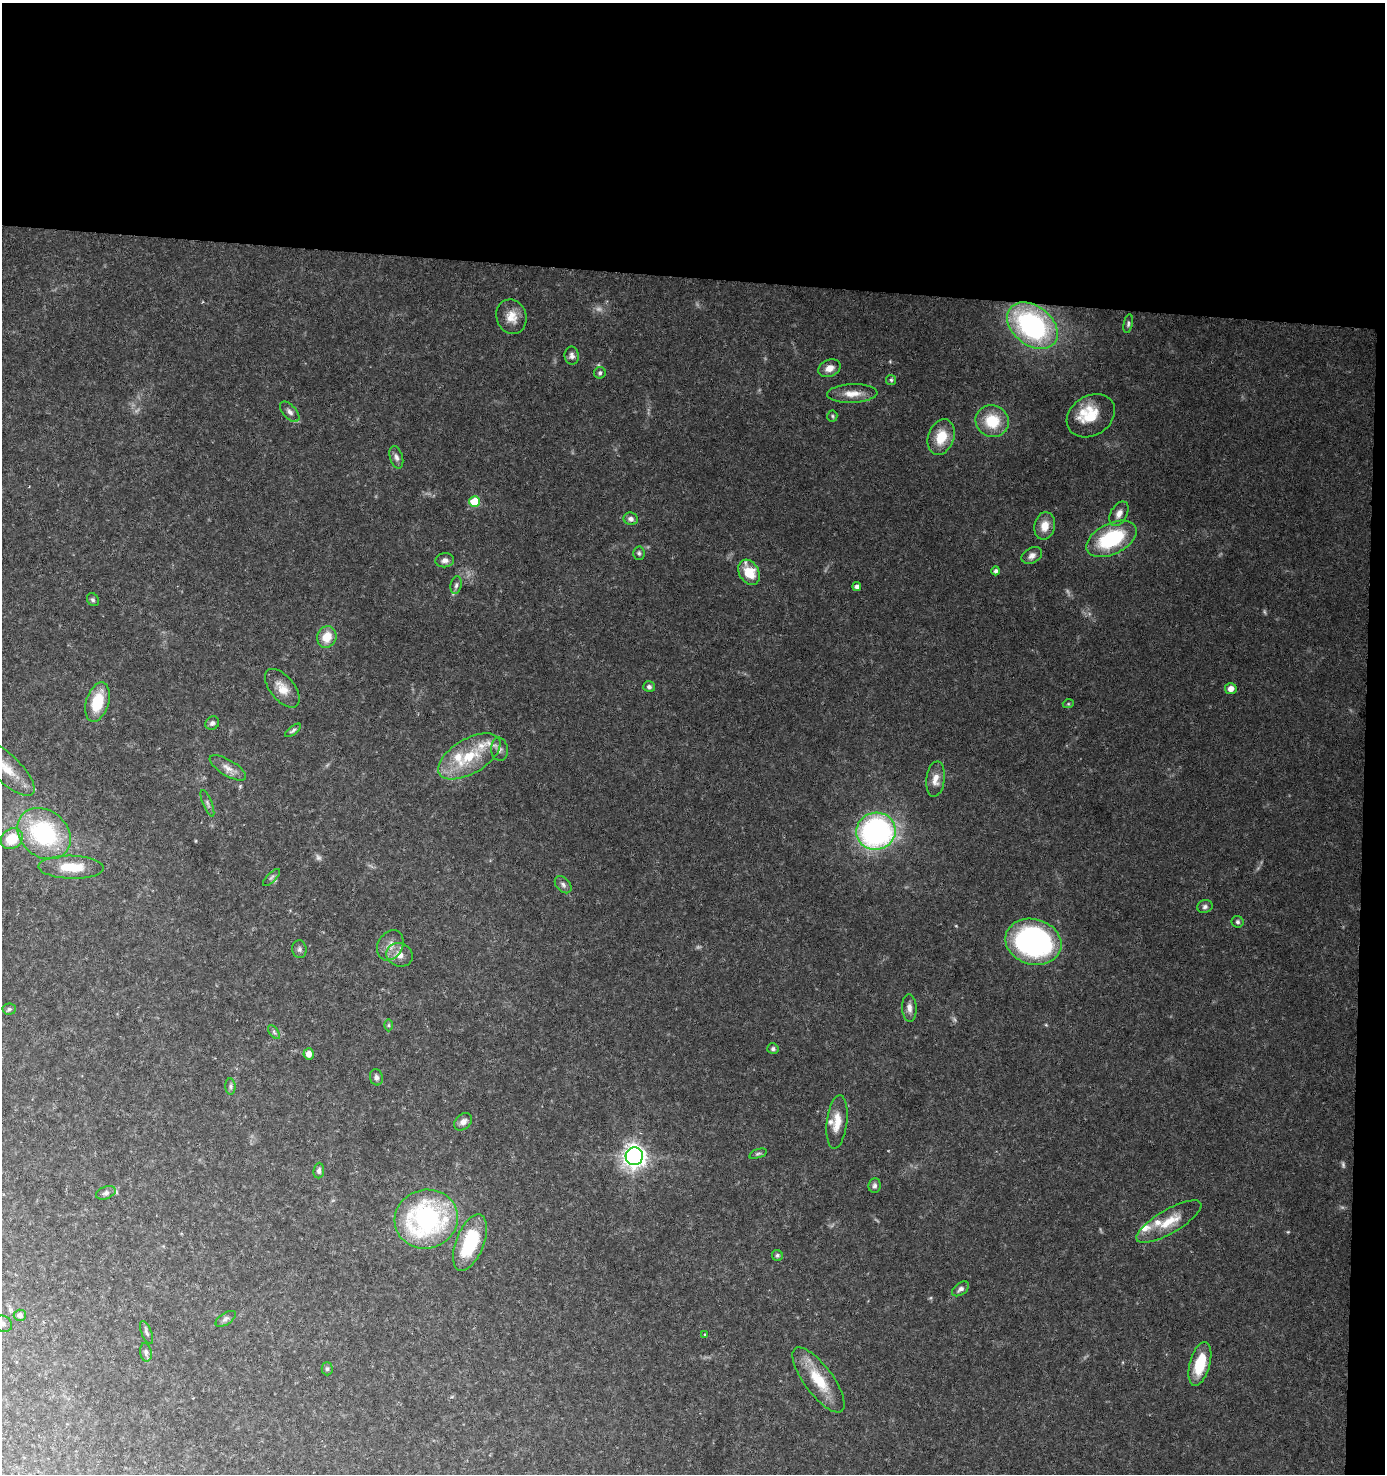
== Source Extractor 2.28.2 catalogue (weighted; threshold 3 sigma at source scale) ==
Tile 3 of 3 x 3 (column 3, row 1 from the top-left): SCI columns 2969-4351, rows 2946-4417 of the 4455 x 4421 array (HDU 1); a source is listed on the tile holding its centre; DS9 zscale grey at full resolution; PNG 1387 x 1476 px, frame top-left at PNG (2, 3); each listed source drawn as its Kron ellipse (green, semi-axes under 4 px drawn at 4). Shown black and unused: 20% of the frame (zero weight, under 3 of 6 exposures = <1% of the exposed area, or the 3 px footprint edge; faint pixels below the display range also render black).
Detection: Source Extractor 2.28.2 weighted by HDU 2 'WHT'; one run over the whole footprint, this tile lists its part. Background 0.091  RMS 0.0052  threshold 0.0211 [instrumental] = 3 sigma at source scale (4.09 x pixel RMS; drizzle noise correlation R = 1.36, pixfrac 0.8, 0.05/0.05 arcsec/px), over >= 5 px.
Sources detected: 94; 6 too faint to see at this stretch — neither listed nor drawn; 6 inside a brighter listed object's ellipse — not listed separately; the other 82 listed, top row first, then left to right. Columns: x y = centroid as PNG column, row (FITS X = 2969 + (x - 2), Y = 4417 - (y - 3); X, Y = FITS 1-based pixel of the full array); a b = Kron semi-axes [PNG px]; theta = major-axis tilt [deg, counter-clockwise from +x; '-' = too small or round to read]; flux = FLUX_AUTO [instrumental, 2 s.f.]
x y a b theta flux
511 317 17 15 -71 6.5
1128 324 9 4 79 1
1032 326 28 19 -38 93
572 356 9 7 -83 2
829 368 11 8 23 3.9
600 373 6 5 - 0.95
891 380 5 5 - 0.75
852 394 25 9 2 6.3
290 412 12 6 -48 2.3
832 416 5 5 - 0.76
1091 416 25 20 32 15
992 421 17 15 -28 16
941 437 18 13 70 12
396 457 12 6 -73 2
475 501 5 5 - 16
1119 514 13 8 62 3.2
631 519 7 6 - 2
1045 526 14 10 79 6.1
1111 539 27 15 26 37
639 553 6 5 - 1
1032 556 11 7 30 2.5
445 560 9 7 7 2.2
996 571 4 4 - 1.4
749 572 13 9 -60 12
456 585 9 5 81 1.3
857 587 4 4 - 1.9
93 600 7 5 -57 0.96
327 637 11 9 63 8.8
649 687 6 5 - 1.2
282 688 23 12 -51 7
1231 689 6 5 - 3.3
97 702 20 11 73 16
1068 704 5 3 - 0.53
212 723 7 6 - 1.4
293 730 9 4 37 1
499 749 11 8 -83 2.4
469 756 35 17 30 22
6 768 37 14 -43 13
228 768 21 8 -31 4.1
935 779 18 9 83 4.8
207 803 14 4 -68 1.5
876 831 20 18 14 130
44 834 29 23 -39 55
12 839 12 9 38 13
71 867 33 11 -2 14
271 877 11 4 45 1.3
563 885 10 6 -48 1.6
1205 907 8 6 19 1.4
1238 922 6 6 - 1.1
1033 942 28 22 -15 110
390 945 16 12 59 5.1
299 949 9 7 -82 1.5
399 955 13 11 -24 5.2
909 1008 14 7 -87 2.8
9 1009 7 5 4 1.1
388 1025 6 4 90 0.67
274 1032 8 4 -53 1
773 1049 5 5 - 0.96
309 1054 5 5 - 3.7
376 1077 8 6 -78 1.6
230 1086 8 5 -85 1.2
463 1122 10 7 41 2.7
837 1122 27 10 83 7.8
758 1154 9 4 19 0.91
634 1156 9 8 - 310
319 1171 8 5 85 1.4
874 1185 7 6 - 1.4
106 1193 10 6 21 1.6
426 1219 32 29 16 90
1169 1222 37 12 30 12
470 1243 30 14 69 28
777 1255 6 5 - 0.9
961 1289 10 5 37 1.7
20 1315 6 5 - 1.9
226 1319 11 5 33 1.6
3 1324 9 7 -29 2.1
147 1333 12 5 -67 1.3
705 1334 4 3 - 0.39
146 1352 9 5 -81 1.6
1200 1364 23 10 75 16
327 1369 6 5 - 0.9
819 1380 39 14 -53 17
Isophote crosses this tile's border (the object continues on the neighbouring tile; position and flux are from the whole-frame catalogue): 2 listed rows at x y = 6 768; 3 1324